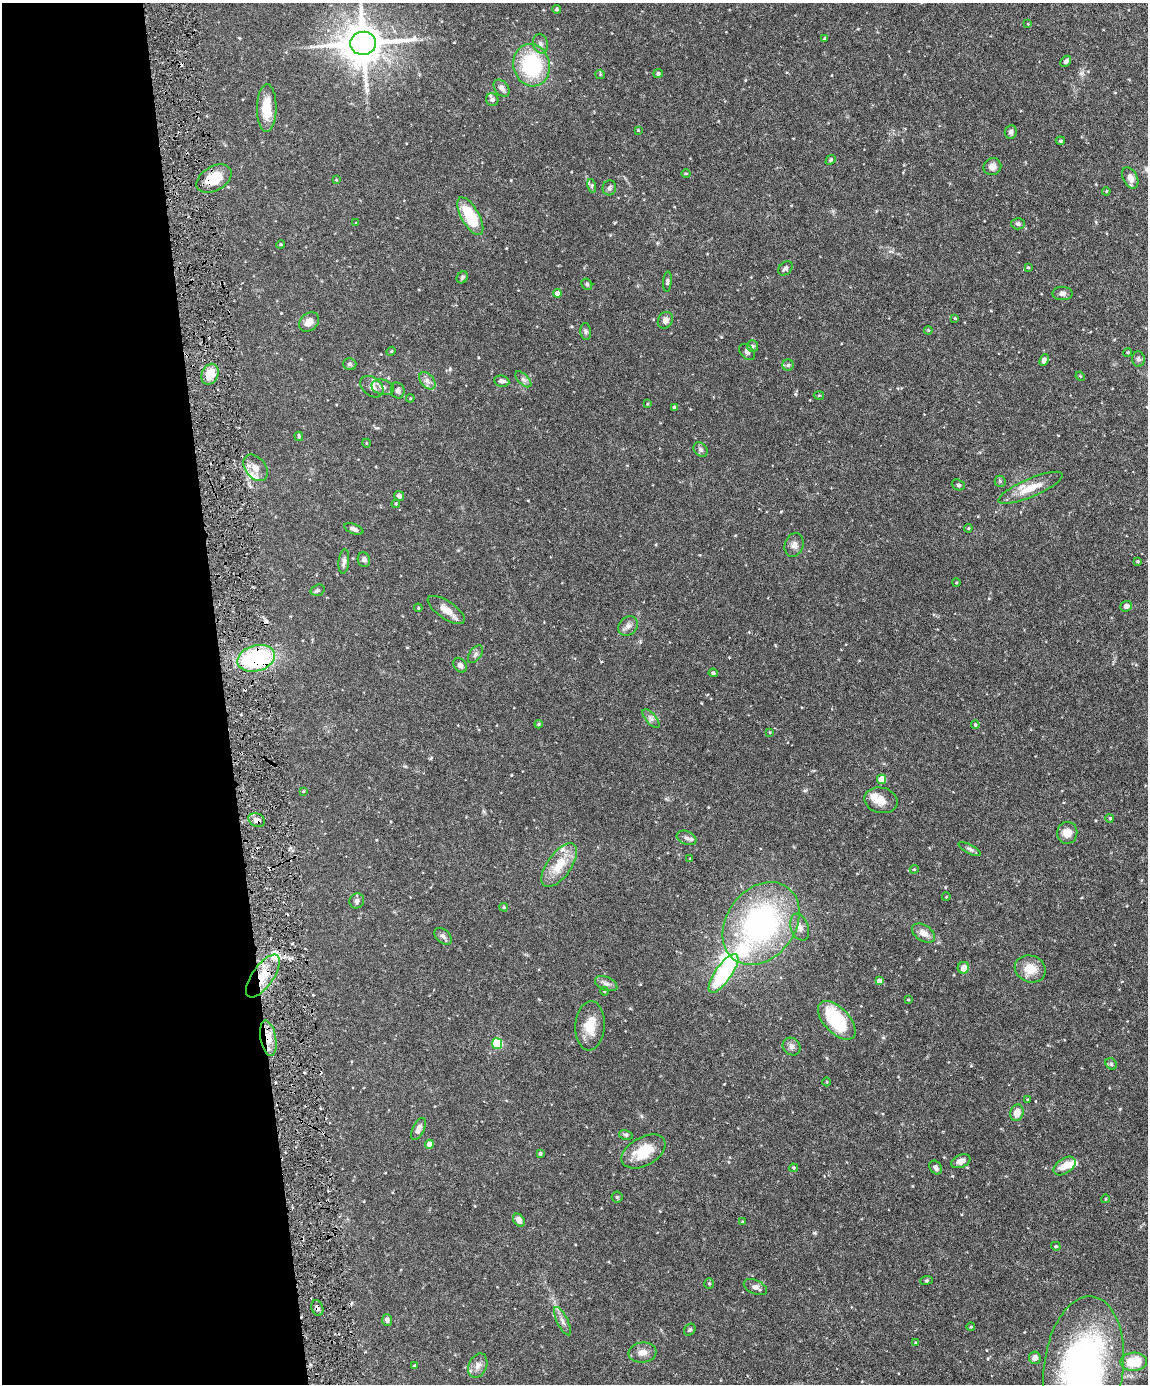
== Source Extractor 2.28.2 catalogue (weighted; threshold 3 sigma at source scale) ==
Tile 5 of 4 x 3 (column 1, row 2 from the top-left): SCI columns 2-1147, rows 1617-2998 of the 4585 x 4509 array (HDU 1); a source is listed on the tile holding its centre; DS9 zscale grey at full resolution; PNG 1150 x 1386 px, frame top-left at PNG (2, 3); each listed source drawn as its Kron ellipse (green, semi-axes under 4 px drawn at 4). Shown black and unused: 20% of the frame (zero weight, under 3 of 6 exposures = <1% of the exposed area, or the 3 px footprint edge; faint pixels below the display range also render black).
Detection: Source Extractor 2.28.2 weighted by HDU 2 'WHT'; one run over the whole footprint, this tile lists its part. Background 0.0991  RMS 0.0036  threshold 0.0148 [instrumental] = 3 sigma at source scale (4.09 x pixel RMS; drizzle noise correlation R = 1.36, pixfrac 0.8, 0.05/0.05 arcsec/px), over >= 5 px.
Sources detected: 160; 1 inside a brighter object's white glare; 1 cosmic-ray / hot-pixel residue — neither listed nor drawn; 5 inside a brighter listed object's ellipse — not listed separately; the other 153 listed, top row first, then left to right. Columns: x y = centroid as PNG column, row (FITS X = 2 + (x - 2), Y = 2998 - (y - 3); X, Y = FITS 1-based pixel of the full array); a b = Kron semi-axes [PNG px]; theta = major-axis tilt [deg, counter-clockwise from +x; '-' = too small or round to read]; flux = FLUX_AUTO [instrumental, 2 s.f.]
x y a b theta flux
557 9 4 4 - 0.57
1028 24 3 3 - 0.21
825 38 4 3 - 0.52
363 43 13 11 5 1100
540 44 10 7 -77 1.2
1066 61 6 4 47 0.86
532 65 21 18 -79 26
600 74 5 4 - 0.31
658 74 5 4 - 0.63
502 88 10 6 -51 1.5
492 100 6 6 - 1.1
267 108 24 9 89 7.7
638 130 2 2 - 0.25
1011 132 7 6 - 0.9
1060 141 4 3 - 0.39
831 160 5 4 - 0.46
992 167 9 8 - 1.8
686 173 5 3 - 0.29
1130 178 11 7 -62 2
214 179 19 12 30 8.1
336 180 3 3 - 0.27
592 186 7 4 -72 0.57
609 188 7 7 - 0.83
1106 191 4 4 - 0.32
470 216 21 9 -61 13
356 223 3 3 - 0.26
1018 224 7 5 -2 0.8
281 244 4 3 - 0.31
1028 267 4 3 - 0.28
785 268 8 6 42 0.87
462 277 6 5 - 0.71
667 282 10 4 86 0.6
587 284 6 5 - 0.64
557 293 4 4 - 1.7
1062 293 10 6 0 1.2
955 318 4 3 - 0.3
665 320 9 7 62 1.6
309 322 11 8 40 2.5
928 330 4 4 - 0.34
586 332 8 5 -84 0.6
753 346 6 5 - 0.62
391 351 4 4 - 0.34
747 352 9 6 -48 0.8
1128 352 4 3 - 0.31
1138 359 7 6 - 0.82
1044 360 6 4 66 1.5
350 364 7 6 - 0.66
788 365 5 5 - 0.53
210 374 11 8 66 5.7
1080 376 5 4 - 0.29
523 379 10 5 -44 0.94
427 381 10 6 -50 1.5
502 381 8 5 -11 1.2
372 387 13 9 -40 1.8
383 387 11 7 -15 1.6
398 390 8 7 - 0.94
819 395 5 3 - 0.28
410 398 4 4 - 0.32
647 404 3 3 - 0.27
674 407 3 3 - 0.57
299 436 5 3 - 0.4
366 443 4 3 - 0.26
701 450 8 6 -47 0.89
255 468 15 10 -52 3.2
1000 481 5 5 - 0.51
958 485 7 5 -19 0.56
1031 488 34 9 23 6.9
399 496 5 4 - 1.1
396 504 4 4 - 0.37
968 528 4 4 - 0.32
354 529 10 5 -22 1.1
794 545 12 9 71 1.6
364 560 7 6 - 0.86
344 561 12 5 84 1.1
1138 561 3 3 - 0.45
956 583 4 3 - 0.24
318 590 7 5 16 0.63
1126 606 6 5 - 1.2
418 608 4 3 - 0.34
446 610 21 8 -34 3.6
628 626 11 9 42 1.6
475 654 10 6 54 0.98
256 658 19 13 16 32
460 665 8 6 -53 1
713 673 4 4 - 0.69
651 718 11 5 -48 1.2
539 724 4 4 - 0.38
975 725 4 3 - 0.4
770 732 4 3 - 0.26
881 779 5 4 - 5.8
303 791 4 3 - 0.25
881 800 17 12 -13 3.5
1110 818 4 4 - 0.43
257 820 8 6 -23 1.4
1067 833 11 10 - 2.8
687 838 10 6 -22 1.3
970 849 12 4 -29 0.89
690 859 4 3 - 0.29
559 865 25 12 55 7.8
914 869 4 4 - 0.3
946 897 4 2 - 0.2
357 901 8 7 - 1
504 907 4 3 - 0.39
761 923 45 34 53 75
800 927 14 9 -70 2
923 933 13 8 -32 2.4
443 936 10 6 -44 1.1
963 968 6 5 - 2.2
1030 969 16 13 -22 5.5
723 973 23 8 55 31
263 976 25 10 55 6.9
879 981 4 4 - 1.8
606 984 12 6 -24 1.3
604 991 4 4 - 0.32
908 1000 3 2 - 0.24
837 1020 24 12 -46 22
590 1026 24 14 86 6
268 1038 18 7 -79 3.9
497 1044 5 5 - 19
792 1047 9 8 - 1.4
1111 1064 6 5 - 0.55
827 1082 4 3 - 0.24
1028 1099 4 2 - 0.25
1017 1113 8 6 75 2.9
418 1129 12 5 65 1.5
626 1135 7 4 -11 0.6
429 1144 4 4 - 2.3
644 1151 24 14 29 9.7
540 1154 4 3 - 0.62
961 1161 10 6 24 1.8
1064 1166 12 7 34 3.9
793 1168 4 3 - 0.34
936 1168 7 5 -57 1.1
617 1197 5 5 - 0.52
1105 1199 4 3 - 0.26
519 1220 7 5 -52 2.1
742 1222 3 3 - 0.23
1056 1246 5 3 - 0.36
927 1280 6 4 7 0.44
709 1284 5 4 - 0.47
755 1287 12 7 -24 1.6
317 1308 8 5 -70 1.1
387 1320 5 5 - 0.98
562 1321 15 5 -64 1.5
971 1327 4 3 - 0.26
690 1330 6 5 - 0.57
916 1343 4 3 - 0.28
643 1353 14 10 8 2.6
1035 1358 6 6 - 1.6
1134 1362 13 9 2 9.8
415 1366 4 3 - 0.73
478 1366 12 9 66 2
1084 1368 72 40 83 120
Overlapping masked pixels (flux is a lower limit): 6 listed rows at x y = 214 179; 256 658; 257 820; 263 976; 268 1038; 317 1308
Isophote crosses this tile's border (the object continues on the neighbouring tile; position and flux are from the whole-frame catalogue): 2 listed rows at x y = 363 43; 1084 1368